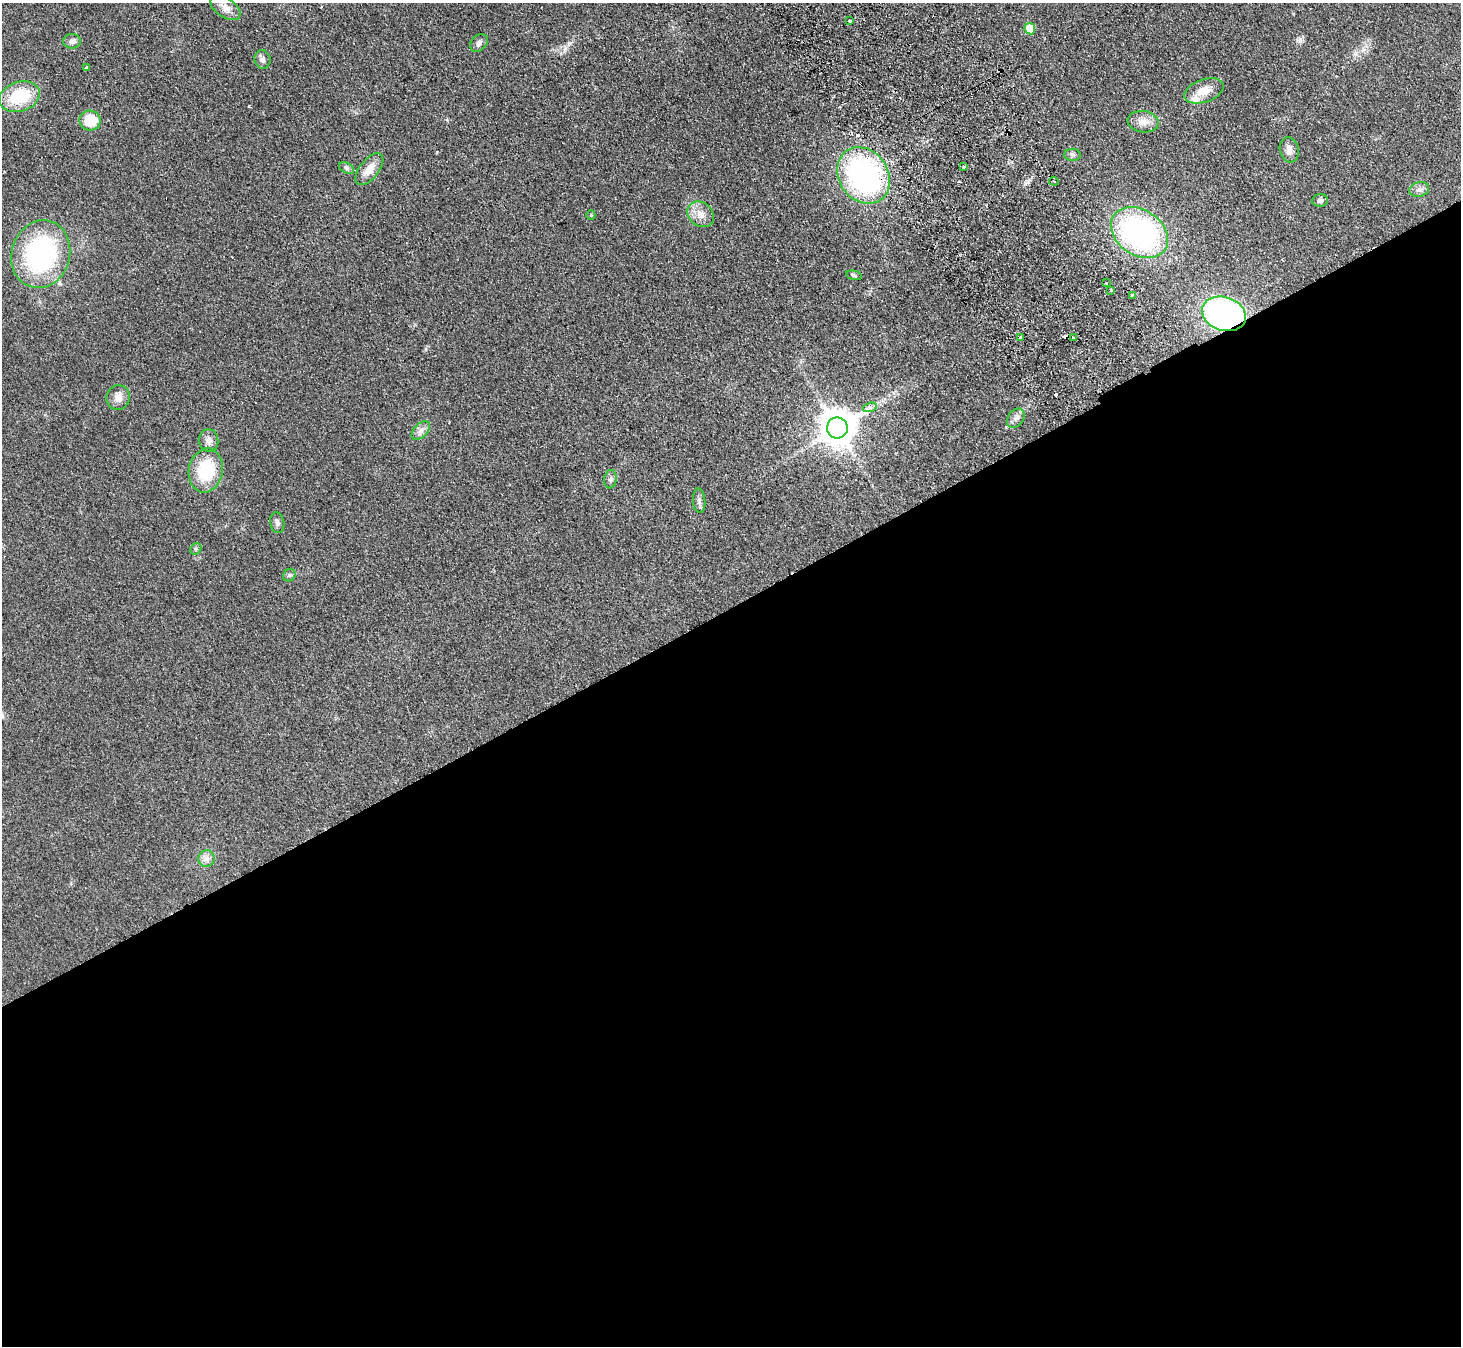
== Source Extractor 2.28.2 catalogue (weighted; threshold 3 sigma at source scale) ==
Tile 15 of 4 x 4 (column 3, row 4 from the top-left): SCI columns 2971-4429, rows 331-1674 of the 5940 x 5898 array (HDU 1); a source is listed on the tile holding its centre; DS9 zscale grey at full resolution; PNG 1463 x 1348 px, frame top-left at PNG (2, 3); each listed source drawn as its Kron ellipse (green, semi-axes under 4 px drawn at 4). Shown black and unused: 55% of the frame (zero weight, under 2 of 3 exposures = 3% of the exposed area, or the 3 px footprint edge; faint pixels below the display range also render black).
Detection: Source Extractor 2.28.2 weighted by HDU 2 'WHT'; one run over the whole footprint, this tile lists its part. Background 0.0777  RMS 0.0086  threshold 0.0385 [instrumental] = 3 sigma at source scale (4.5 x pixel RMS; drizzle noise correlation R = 1.50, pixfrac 1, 0.05/0.05 arcsec/px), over >= 5 px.
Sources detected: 51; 6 cosmic-ray / hot-pixel residue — neither listed nor drawn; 1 inside a brighter listed object's ellipse — not listed separately; the other 44 listed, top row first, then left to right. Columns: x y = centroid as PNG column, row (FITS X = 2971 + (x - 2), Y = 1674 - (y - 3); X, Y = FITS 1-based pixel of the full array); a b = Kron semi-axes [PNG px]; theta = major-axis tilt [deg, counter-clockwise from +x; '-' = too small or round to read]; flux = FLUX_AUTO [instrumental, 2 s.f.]
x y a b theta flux
225 7 17 9 -35 7
849 21 3 3 - 1.5
1030 29 5 5 - 18
72 41 9 7 -3 3.3
479 43 10 7 45 2.8
262 59 9 8 - 2.9
87 67 4 3 - 4
1204 91 20 11 20 12
19 97 21 14 18 38
90 120 10 10 - 22
1143 122 15 10 -9 7.1
1289 150 13 9 -74 5.4
1073 155 8 6 -1 2.1
964 167 3 3 - 2.5
346 168 8 5 -28 1.9
369 169 19 9 52 11
864 175 30 24 -56 190
1054 181 5 3 - 1
1419 189 10 7 15 3.6
1320 200 8 6 6 2.6
701 214 14 11 -37 8.2
591 215 5 4 - 0.93
1139 233 31 22 -34 180
41 254 34 29 74 140
854 275 8 4 -14 1.5
1106 283 3 2 - 0.71
1111 290 3 3 - 1.9
1132 295 3 3 - 1.7
1224 314 22 16 -19 220
1020 338 3 3 - 5.7
1073 338 3 3 - 3.3
118 398 12 11 - 6.7
870 407 7 4 17 1.8
1016 418 10 7 54 3.6
837 428 10 10 - 2000
421 431 11 6 45 3.8
209 440 11 9 -85 5
206 470 22 17 79 40
610 479 9 6 81 2.4
699 501 12 6 -84 2.6
277 523 10 7 -80 2.5
196 549 6 5 - 1.3
289 575 7 5 48 1.7
207 859 8 8 - 4.2
Overlapping masked pixels (flux is a lower limit): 2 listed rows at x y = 864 175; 1224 314
Unlisted compact peaks at least as high as the median listed source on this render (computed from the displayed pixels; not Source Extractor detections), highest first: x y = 1300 41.